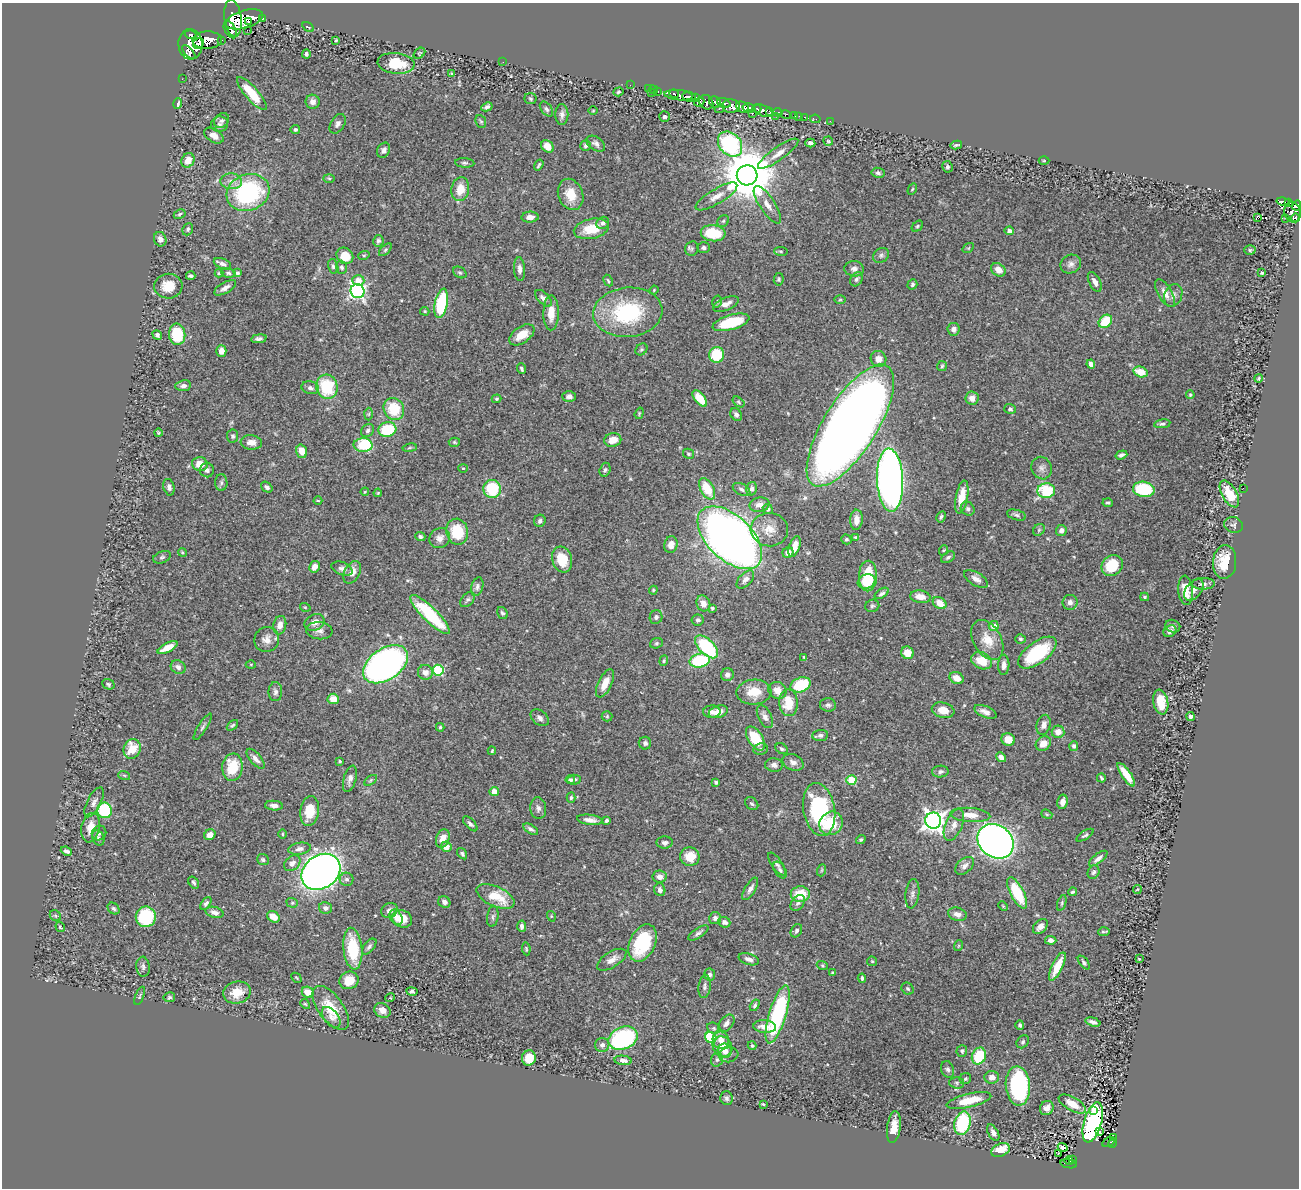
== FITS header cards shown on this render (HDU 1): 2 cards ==
NAXIS1  =                 1297
NAXIS2  =                 1186

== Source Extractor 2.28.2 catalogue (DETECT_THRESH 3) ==
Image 1297 x 1186 px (HDU 1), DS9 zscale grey, 1 PNG px = 1 image px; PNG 1301 x 1190 px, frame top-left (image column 1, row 1186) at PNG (2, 3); each listed source drawn as its Kron ellipse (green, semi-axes under 4 px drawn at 4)
Background 0.661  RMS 0.029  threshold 0.088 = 3 sigma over >= 5 px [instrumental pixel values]
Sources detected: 507; of the 507, the 500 brightest by FLUX_AUTO listed and drawn (7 fainter detections omitted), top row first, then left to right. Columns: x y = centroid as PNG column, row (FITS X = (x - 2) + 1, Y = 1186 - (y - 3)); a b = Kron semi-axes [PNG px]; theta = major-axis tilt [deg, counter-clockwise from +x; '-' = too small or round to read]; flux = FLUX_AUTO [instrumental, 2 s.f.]
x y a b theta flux
233 18 19 8 -82 3100
263 18 4 3 - 73
244 19 19 9 17 2100
249 22 4 3 - 220
308 27 6 2 -32 1.7
230 30 9 5 -60 490
247 30 2 2 - 1.8
191 35 6 3 -18 220
207 40 15 8 1 1400
221 40 3 3 - 57
336 40 3 3 - 2.6
198 43 6 5 - 710
190 44 15 12 -84 2300
189 52 8 4 -46 440
419 53 6 4 40 2.7
306 54 4 4 - 5.1
503 62 2 2 - 4.4
396 63 18 10 -6 67
452 74 3 3 - 3
182 79 2 2 - 9.2
630 85 2 2 - 7.3
648 89 2 2 - 5.7
654 90 4 3 - 13
618 92 5 4 - 2.5
658 92 3 3 - 18
252 93 21 6 -49 54
651 93 3 2 - 37
674 94 5 3 - 130
679 95 14 5 -6 570
689 97 7 5 -5 470
695 97 3 3 - 190
530 99 6 5 - 3.4
313 102 7 7 - 13
699 102 5 4 - 120
706 102 8 6 -49 380
715 102 6 5 - 340
724 103 7 4 -21 240
178 104 5 4 - 8.8
731 106 9 6 -2 450
487 107 6 4 28 5.3
742 107 7 5 -26 740
748 108 6 5 - 500
757 108 4 3 - 66
546 109 8 5 -52 5.1
720 109 5 3 - 120
593 111 5 3 - 1.8
763 111 10 5 -22 220
770 111 3 3 - 130
778 112 5 3 - 80
752 113 3 3 - 53
562 114 10 6 90 8.1
786 115 5 3 - 45
795 115 3 3 - 33
775 116 2 2 - 22
799 116 2 2 - 6.7
664 117 5 5 - 4.3
805 117 3 2 - 17
815 119 5 3 - 7.7
221 121 8 6 42 5.7
481 121 6 5 - 3.4
830 121 2 2 - 8.7
220 124 8 7 - 8.2
338 124 11 6 59 7.8
295 129 4 4 - 3.9
214 136 10 6 -32 12
828 141 5 4 - 2.3
810 143 5 4 - 9.3
596 144 10 6 -35 7.5
730 144 14 10 -48 230
956 145 6 3 12 2.9
547 146 7 5 -47 18
586 146 5 5 - 4.5
384 150 8 6 65 7.9
778 154 24 6 35 18
188 160 7 6 - 18
1044 161 5 3 - 1.8
465 163 9 4 -3 4.3
539 165 6 2 56 2.7
947 167 6 5 - 3.3
878 173 6 5 - 5.1
747 175 10 10 - 12000
329 178 6 4 -2 2.5
231 181 11 8 -4 13
460 189 12 8 79 32
912 189 6 4 59 2.3
248 192 22 18 22 240
571 194 16 12 -68 34
716 196 24 7 31 20
1283 202 7 4 -13 200
1288 203 3 3 - 130
767 205 22 7 -56 17
1297 205 5 4 - 220
1292 212 10 8 -82 380
180 214 6 4 28 2.7
530 217 8 5 3 11
1257 217 3 3 - 36
1296 218 4 3 - 43
1286 219 3 2 - 6.6
723 221 6 5 - 3.8
603 223 7 5 41 6.4
917 226 6 4 43 3.1
188 229 6 5 - 3.8
591 229 18 10 12 51
1009 231 5 4 - 11
713 233 12 8 -5 63
160 239 7 6 - 8.4
378 241 6 5 - 4.5
704 248 6 5 - 5.1
968 248 6 4 34 2.3
692 249 7 6 - 4.8
385 250 8 4 45 3.3
1250 250 5 5 - 3.2
781 251 7 3 -9 2.7
364 255 6 3 18 2.6
881 255 8 6 40 5.1
345 256 9 7 -40 33
222 264 9 5 -22 7.2
1071 264 10 9 - 9.3
333 266 7 5 -75 4.2
342 267 6 5 - 4.3
520 269 12 5 -86 8.7
854 269 9 8 - 8.5
998 270 8 6 -39 16
460 272 7 5 -32 3.8
219 273 4 4 - 2.4
228 273 7 4 -8 3.6
237 273 4 3 - 4.6
1262 273 3 3 - 3.3
191 276 4 3 - 4.5
779 279 6 5 - 3.3
856 279 8 5 58 5.3
358 280 6 5 - 31
608 281 6 4 -63 2.7
1095 282 11 5 -63 9.8
912 284 5 4 - 3.9
168 286 14 12 -2 39
225 288 12 5 30 9.7
654 290 4 3 - 1.7
357 291 7 6 - 530
1165 293 15 7 -60 14
1173 295 12 8 68 10
543 298 10 5 -45 8.2
840 300 6 4 2 2.3
717 302 6 4 76 3.7
441 303 15 6 79 150
726 304 14 6 23 14
425 311 4 3 - 2.3
628 312 35 24 5 180
551 313 17 7 89 25
1105 321 7 5 43 56
731 322 19 7 16 89
954 329 6 6 - 9.8
177 334 11 8 -84 97
157 335 5 4 - 4.1
522 335 14 8 35 29
259 339 8 4 7 5.5
641 349 6 5 - 3.1
221 351 5 5 - 15
716 355 8 7 - 71
879 359 8 7 - 15
1091 364 5 4 - 9.6
942 366 5 5 - 2.9
521 369 5 3 - 3.5
1141 372 7 5 -15 35
1258 378 4 3 - 2.4
183 386 8 5 7 7.7
327 387 12 10 -75 99
310 388 9 6 -11 7.2
1190 395 4 4 - 2.6
569 396 7 5 0 6.6
972 398 7 6 - 14
496 399 5 4 - 2.4
700 399 10 5 -50 39
738 402 7 4 -37 2.8
394 409 11 10 - 63
1010 409 6 5 - 3.9
639 413 6 4 71 2.3
369 414 6 4 88 2.7
736 414 7 5 -59 5.8
1162 424 8 4 10 4
850 425 70 26 58 3200
387 429 9 7 15 82
367 431 7 5 46 4.8
158 433 4 3 - 2.3
233 436 6 5 - 4.3
613 440 8 7 - 22
251 442 10 7 -4 14
454 442 6 4 -3 2.6
363 445 9 6 -2 100
410 448 7 3 9 2.4
302 451 6 5 - 21
689 454 6 4 -30 3.3
1121 455 6 4 18 6
200 464 8 7 - 24
463 468 4 4 - 1.8
1042 468 11 10 - 11
207 470 7 7 - 7.1
605 470 7 5 72 4
890 480 32 13 -87 1500
221 483 8 6 -90 5
169 487 8 5 -76 6.9
267 487 6 4 -39 5.3
1243 488 2 2 - 4.2
492 489 9 8 - 97
707 489 11 6 -60 55
742 489 9 5 -29 6.6
752 489 7 5 74 6.8
1144 489 11 7 -9 120
1046 491 9 7 5 120
365 492 4 3 - 1.8
378 493 4 3 - 2.2
1229 494 15 7 -60 47
962 497 17 6 79 35
318 500 4 3 - 1.6
1108 503 5 4 - 3.5
759 505 10 7 11 11
768 509 5 5 - 4.3
968 509 7 6 - 4.7
1016 515 10 5 -16 4.7
941 517 6 3 60 3.5
856 520 10 6 87 14
540 521 6 5 - 5.4
1234 525 9 8 - 6.2
769 530 19 17 -6 30
1039 530 6 5 - 3.2
1061 531 5 5 - 7.2
457 532 13 11 -78 65
420 537 5 4 - 4.5
855 537 4 3 - 2.2
440 538 11 9 37 14
730 538 39 22 -43 1900
846 539 5 4 - 3.5
671 545 8 6 77 13
794 547 11 5 70 19
944 550 5 3 - 2.1
182 552 4 3 - 1.9
788 552 5 5 - 12
162 557 9 5 22 4.4
948 557 8 5 33 4.5
562 559 13 10 -72 46
1225 562 17 11 86 57
1112 566 11 9 41 60
314 567 6 5 - 13
342 569 11 6 -22 7.8
352 572 12 7 62 16
868 576 15 9 89 79
745 579 11 6 46 9.6
976 579 13 6 -32 11
867 582 9 7 19 38
1203 584 11 6 1 7.2
477 587 9 6 74 5.8
653 590 4 4 - 2
1185 590 15 7 -86 28
1194 590 12 7 51 12
882 593 8 4 33 4.8
920 597 10 6 -7 19
1145 597 4 3 - 2.4
467 600 8 6 49 5.4
1070 602 7 7 - 8.6
703 603 8 6 -64 14
940 603 7 5 -35 24
872 606 7 6 - 4.1
305 607 5 3 - 1.7
712 608 4 4 - 2.9
502 613 6 5 - 4.2
430 615 27 7 -45 140
656 617 7 6 - 6.7
698 620 6 5 - 4.2
315 622 10 8 24 15
280 625 9 6 78 15
994 626 5 5 - 19
1173 626 8 6 -21 4.8
319 631 13 8 -5 11
1170 631 7 5 30 8.6
267 639 13 12 - 17
1020 639 5 4 - 3.3
987 640 21 14 -60 37
656 643 6 5 - 3
706 647 14 7 -45 170
168 648 11 4 27 25
907 653 6 6 - 28
1037 653 22 11 36 130
804 657 4 3 - 2
664 661 5 4 - 2.9
700 661 10 6 11 110
981 661 11 8 -25 38
251 664 5 3 - 1.7
385 664 25 15 34 850
1004 665 10 5 87 9.8
178 667 8 6 -37 9
438 670 5 5 - 160
425 672 7 7 - 13
727 675 6 6 - 7.8
957 678 7 5 -29 18
605 683 15 6 64 22
108 684 6 5 - 3.6
801 685 10 7 21 99
777 690 9 8 - 18
275 692 9 7 -88 6.8
754 692 17 12 3 39
333 699 5 5 - 27
1161 702 12 7 -78 33
788 703 13 9 -88 48
828 705 8 6 -9 5.7
943 710 11 7 -13 21
712 712 9 6 1 9.3
718 712 10 6 17 20
985 712 12 5 -23 12
607 716 5 5 - 2.8
765 717 12 6 -63 10
1190 717 4 4 - 6.4
540 718 10 7 -38 7.7
232 725 7 4 43 3
1044 725 10 7 74 11
203 727 15 4 57 5.5
440 727 4 4 - 3.3
1058 732 6 6 - 18
820 735 8 5 7 6
755 738 14 7 -57 67
1008 739 7 6 - 25
645 743 6 6 - 5.6
1043 743 8 6 38 19
1074 746 5 4 - 4.1
132 749 10 8 67 39
761 749 7 5 12 5.1
782 749 6 5 - 4.5
492 751 4 3 - 2.3
1001 757 5 4 - 9.8
256 759 12 5 -49 9.5
340 761 3 3 - 2.1
793 762 11 8 -27 12
774 765 9 7 -6 8.4
232 767 14 10 83 60
940 772 8 6 2 5.6
124 775 6 3 -19 2.6
1126 775 14 4 -55 36
1101 778 4 3 - 3.5
350 779 13 6 74 9.2
371 780 7 4 33 3.3
570 780 5 4 - 3.7
574 780 7 5 4 5
851 780 5 4 - 88
716 782 4 3 - 3.6
494 791 5 4 - 16
571 798 5 4 - 3.4
94 802 16 7 63 9.7
1063 802 7 5 79 13
752 804 7 5 -42 3.9
274 806 9 5 -4 9.3
538 808 11 8 -84 8.9
819 809 27 15 -80 190
105 810 8 7 - 120
310 811 15 9 82 42
1047 814 6 4 -22 2.7
970 815 20 7 -4 23
590 820 13 5 -7 12
606 820 4 3 - 3.4
933 821 8 8 - 1200
831 823 12 11 - 55
470 824 9 4 -46 5.6
954 825 17 8 67 15
91 828 15 9 79 26
531 829 8 4 -31 5.6
99 833 7 7 - 6
282 834 5 3 - 2
210 835 6 5 - 12
1085 835 10 4 32 3.5
98 838 8 6 -69 4.8
443 838 9 6 69 19
861 840 5 4 - 2.8
996 841 19 16 -38 1500
665 843 8 6 4 6.2
446 847 5 5 - 16
300 849 11 6 9 8.3
66 851 6 4 -22 4.6
462 854 6 4 -54 3.8
690 857 9 9 - 35
1098 858 11 4 38 8
263 860 6 5 - 4
292 863 9 6 38 11
777 864 13 5 -56 6.3
965 866 11 7 40 9.5
780 870 9 5 -55 4.8
822 870 6 3 71 2.2
321 872 21 16 35 1600
1093 872 7 5 68 4.7
660 877 7 6 - 9.9
347 879 7 6 - 5.9
193 882 6 4 -55 4
750 889 13 5 59 9.1
1137 889 5 3 - 1.8
660 890 6 5 - 7.7
1072 892 4 3 - 3.5
1017 893 17 6 -62 88
800 894 9 8 - 50
912 894 14 7 83 8.9
495 896 20 10 -24 56
444 902 6 5 - 8.4
206 903 7 4 55 5.6
292 903 6 4 -20 2.8
798 903 9 6 53 5.1
1062 903 8 4 73 2.9
1003 906 5 3 - 1.9
325 908 6 5 - 7.6
114 909 7 5 -43 4.1
389 911 8 7 - 8
214 912 9 5 -14 8.5
957 914 9 6 -17 12
55 916 6 5 - 3
551 916 5 3 - 1.8
146 917 10 10 - 130
273 917 6 5 - 22
396 917 8 6 -56 13
493 917 10 5 82 5.3
715 918 6 6 - 6.9
402 919 10 8 -25 37
724 922 6 5 - 8.4
522 926 6 4 -85 6.4
1040 926 9 6 47 11
60 927 5 3 - 2.2
796 931 7 5 61 5.2
1104 932 5 2 - 2.9
698 933 11 5 34 5.8
1051 940 5 4 - 7.9
643 943 20 12 65 130
958 946 5 3 - 2
369 947 9 5 49 5.3
353 949 21 9 -84 94
526 949 6 4 -82 2.8
749 959 10 5 -17 8.7
1139 959 3 2 - 1.7
612 960 16 7 32 14
872 961 5 4 - 2.4
1084 962 8 4 -52 4.1
822 965 6 3 -19 2.3
1057 966 15 5 64 38
143 967 10 6 -85 6
833 973 4 3 - 3
710 975 6 5 - 4.5
296 978 6 3 -45 2
862 978 4 3 - 3.4
349 980 9 8 - 28
705 986 12 6 84 6.7
908 989 6 5 - 3.4
412 991 5 4 - 6
237 992 14 11 15 34
308 992 6 5 - 24
140 996 10 3 69 2.6
169 997 6 5 - 3.3
390 998 5 3 - 1.8
305 1004 5 4 - 2.5
755 1005 6 4 59 3.8
331 1008 26 12 -54 52
382 1010 8 7 - 13
778 1014 30 8 73 220
331 1017 12 7 -52 9.6
1093 1022 8 4 -16 7.3
726 1023 10 6 50 9.7
1020 1025 5 4 - 3.7
765 1027 11 6 -4 16
714 1028 7 5 -22 3.9
711 1037 6 5 - 79
623 1038 15 11 24 260
721 1040 9 8 - 17
1023 1042 7 5 47 4.2
602 1045 7 7 - 7.4
752 1046 4 4 - 2.8
722 1047 11 9 -52 22
725 1051 7 7 - 10
962 1051 6 5 - 3.5
729 1055 9 7 8 6.4
979 1056 8 7 - 77
529 1058 7 7 - 30
717 1059 7 5 74 4.5
623 1060 9 4 -7 7.4
948 1069 8 6 -73 5.4
992 1077 7 6 - 13
965 1079 6 5 - 3.4
957 1083 7 5 -2 4.2
1018 1086 20 12 -86 230
726 1098 7 6 - 5.4
969 1101 23 7 13 45
763 1104 3 2 - 1.7
1072 1104 15 7 -30 30
1047 1108 7 6 - 10
1094 1110 4 3 - 34
1093 1122 21 9 74 350
962 1123 12 8 76 140
894 1127 16 6 82 29
1100 1132 3 2 - 3.2
993 1133 9 5 -61 8.2
1113 1137 4 3 - 14
1108 1142 7 3 30 42
1112 1143 4 3 - 17
1063 1147 5 4 - 10
1001 1150 10 6 24 33
1058 1153 3 2 - 2.7
1072 1159 3 3 - 6.9
1069 1161 4 2 - 20
1069 1164 8 3 -11 70
At the frame edge (FLAGS 8, measured only in part): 1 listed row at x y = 1297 205
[7 fainter detections neither listed nor drawn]